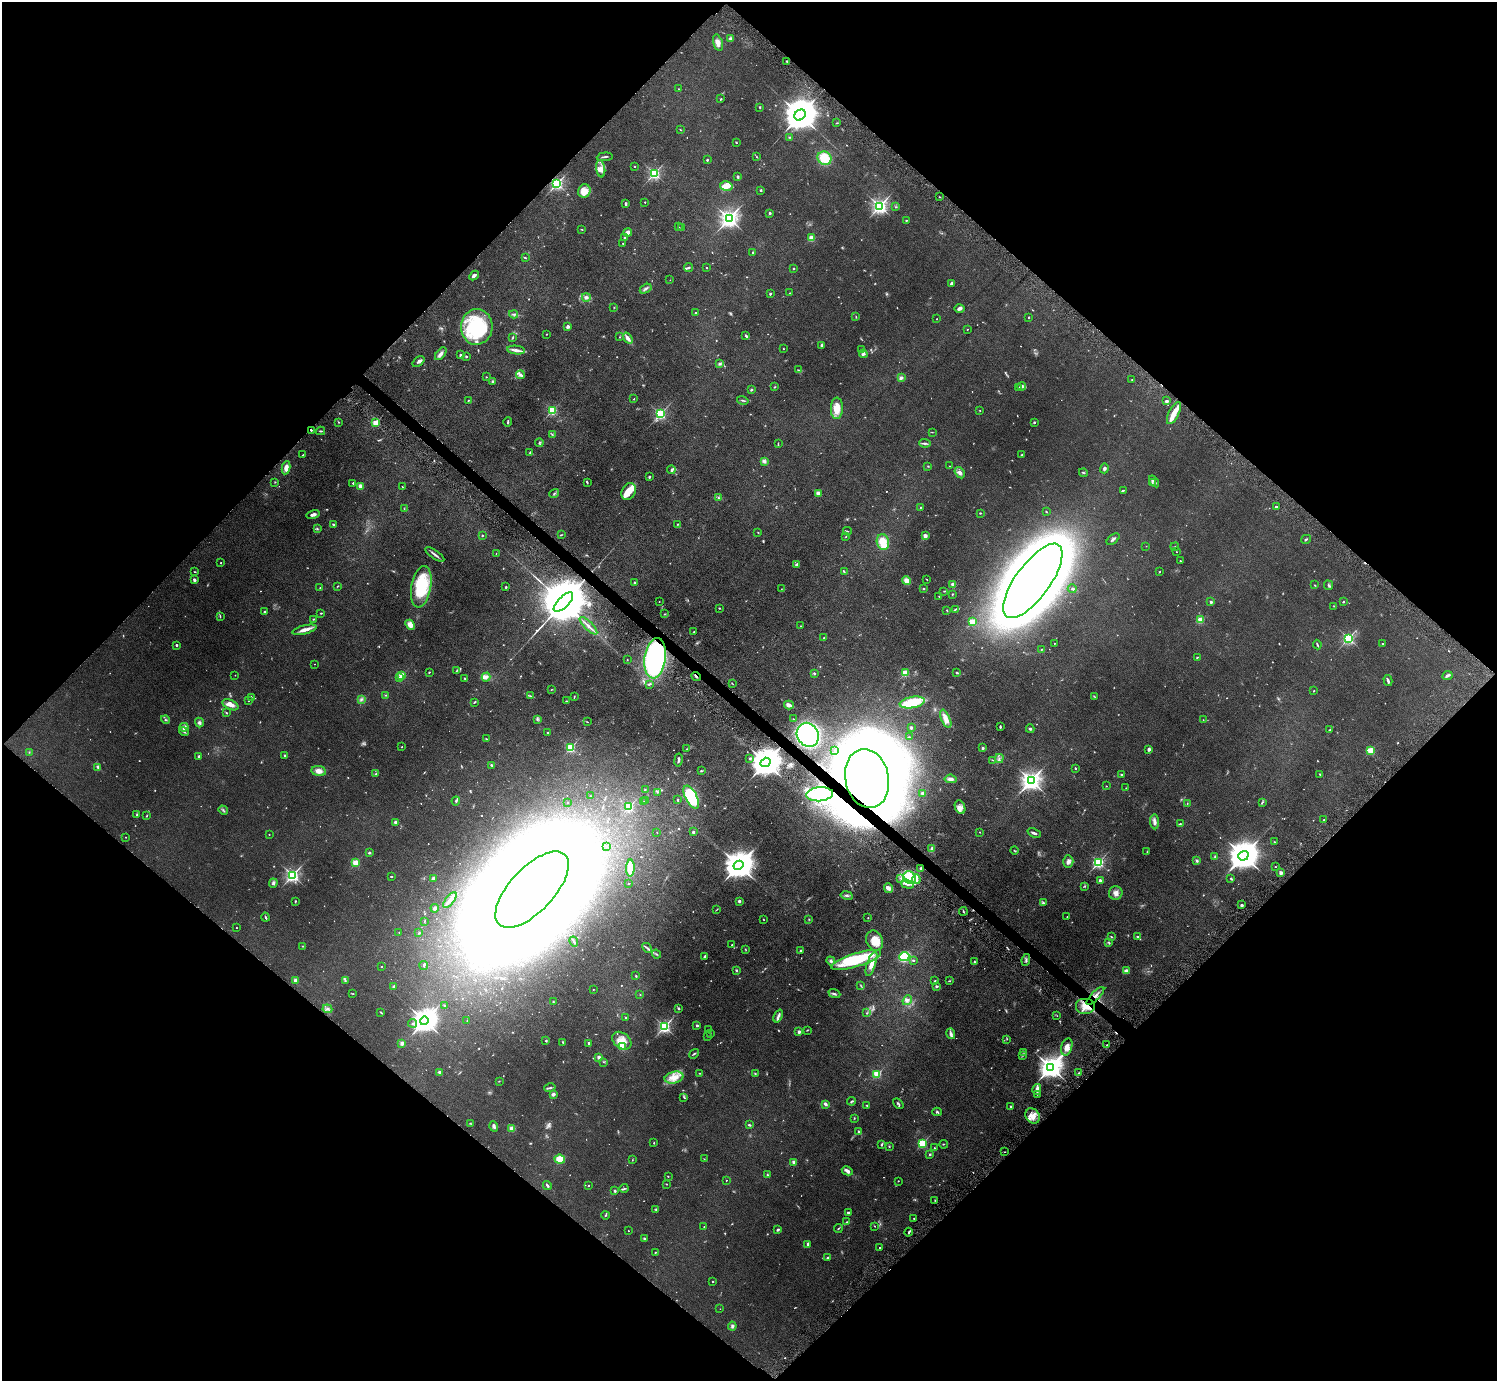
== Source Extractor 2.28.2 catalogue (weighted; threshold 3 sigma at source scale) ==
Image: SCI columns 109-6087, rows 363-5878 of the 6098 x 6100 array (HDU 1 of 3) = the unmasked area's bounding box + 8 px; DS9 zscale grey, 4 x 4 block average (1 PNG px = mean of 4 x 4 image px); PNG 1499 x 1383 px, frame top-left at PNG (2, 2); each listed source drawn as its Kron ellipse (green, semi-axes under 4 px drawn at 4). Shown black and unused: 51% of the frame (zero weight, under 6 of 11 exposures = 5% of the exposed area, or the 3 px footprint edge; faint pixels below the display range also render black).
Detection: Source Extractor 2.28.2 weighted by HDU 2 'WHT'. Background 0.103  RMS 0.006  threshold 0.0246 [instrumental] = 3 sigma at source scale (4.09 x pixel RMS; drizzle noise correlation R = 1.36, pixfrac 0.8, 0.05/0.05 arcsec/px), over >= 5 px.
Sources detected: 955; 71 too faint to see at this stretch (4 x 4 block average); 40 inside a brighter object's white glare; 1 cosmic-ray / hot-pixel residue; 5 long thin detections or spike segments (spike, bleed or trail) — neither listed nor drawn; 22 coinciding with a brighter row at this scale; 48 inside a brighter listed object's ellipse — not listed separately; of the other 768, all 500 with FLUX_AUTO >= 1.5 (the completeness limit of this list) listed and drawn (268 fainter detections not listed), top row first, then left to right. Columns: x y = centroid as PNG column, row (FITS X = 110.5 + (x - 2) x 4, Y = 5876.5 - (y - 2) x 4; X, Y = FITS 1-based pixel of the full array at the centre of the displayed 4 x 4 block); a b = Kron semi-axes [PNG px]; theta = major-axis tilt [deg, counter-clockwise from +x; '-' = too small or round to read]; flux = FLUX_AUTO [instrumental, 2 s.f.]
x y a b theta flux
731 39 3 3 - 8.7
718 43 8 4 -74 20
787 61 2 2 - 2.5
679 89 2 2 - 1.9
721 99 2 2 - 3.3
760 107 2 2 - 3.2
800 115 6 5 - 12000
837 123 2 2 - 1.6
681 130 3 2 - 1.7
789 137 3 2 - 2.4
736 142 2 2 - 2.6
605 157 8 2 6 5.3
757 157 2 2 - 2
824 158 7 6 - 70
707 160 2 2 - 3.9
635 166 2 2 - 6.4
601 169 9 4 -81 18
654 173 2 2 - 660
738 177 2 2 - 7.3
557 183 2 2 - 670
726 186 6 4 -14 23
761 190 3 2 - 2.6
584 191 7 6 - 40
939 197 3 2 - 1.8
645 202 2 2 - 5.3
626 204 4 2 - 3.7
880 206 2 2 - 1200
896 207 3 2 - 2.2
770 213 2 2 - 20
729 218 3 3 - 1700
906 220 2 2 - 9
678 227 2 2 - 2.2
682 227 2 2 - 1.5
582 229 3 2 - 1.8
628 232 4 3 - 22
624 238 2 2 - 6.6
811 238 2 2 - 140
623 243 2 2 - 1.6
753 252 3 2 - 2.3
525 258 3 2 - 2.6
688 268 4 2 - 4
706 268 2 2 - 3.9
794 269 2 2 - 5.9
474 276 5 3 - 9.7
670 280 2 2 - 1.9
952 283 3 3 - 9.5
646 289 6 2 30 7.1
790 293 2 2 - 1.7
770 294 2 2 - 4.1
586 297 4 4 - 9.4
614 307 2 2 - 1.6
959 308 5 3 - 7.3
695 313 2 2 - 2.4
514 314 4 2 - 4.4
856 317 2 2 - 2.3
1029 317 2 2 - 2.1
937 319 2 2 - 4
477 327 18 16 86 280
568 327 3 2 - 12
967 329 2 2 - 2.7
546 334 2 2 - 1.8
746 335 4 2 - 4.5
620 337 2 2 - 1.5
512 338 3 2 - 2.3
628 338 6 3 -54 15
822 345 4 3 - 5.6
783 349 2 2 - 2.6
861 349 3 2 - 2.8
516 350 9 3 -7 14
441 354 7 3 50 12
863 354 4 3 - 7
460 355 2 2 - 4.9
466 356 2 2 - 3.8
418 361 7 4 40 9.2
720 364 4 2 - 4.5
798 370 3 2 - 1.9
520 375 4 4 - 7.3
486 377 2 2 - 4.1
901 378 3 3 - 7.4
1132 379 2 2 - 1.5
492 381 3 3 - 4.5
1022 386 4 2 - 5.8
775 387 2 2 - 2.2
1018 387 4 2 - 3.3
751 390 2 2 - 5.2
634 399 2 2 - 1.9
468 400 2 2 - 2.1
743 400 6 2 -15 4.1
1166 401 3 2 - 4.3
837 408 10 6 89 42
552 410 2 2 - 340
980 410 2 2 - 1.9
1174 413 12 5 63 36
660 414 2 2 - 560
338 422 2 2 - 2.1
508 422 5 2 - 4.2
1034 422 2 2 - 8.6
375 423 2 2 - 160
311 430 2 2 - 3.6
321 431 4 2 - 3.5
932 432 2 2 - 1.8
552 434 3 2 - 2.2
539 443 4 2 - 3.7
925 443 6 2 -3 6.1
778 444 3 2 - 1.9
530 452 3 2 - 2.4
302 455 2 2 - 1.6
1021 455 2 2 - 2.2
764 461 4 3 - 6.7
928 466 2 2 - 1.9
949 466 2 2 - 1.6
286 468 6 3 80 21
1104 468 5 3 - 6.6
671 470 4 2 - 5.8
960 473 6 4 -56 13
1083 473 4 2 - 3.1
649 477 2 2 - 22
1154 481 6 2 -54 5
275 482 2 2 - 1.7
587 482 3 2 - 2.9
1152 482 3 2 - 2.7
353 483 2 2 - 9.3
360 486 2 2 - 83
402 487 2 2 - 2.1
1123 490 3 2 - 2.8
629 492 9 6 60 43
818 493 2 2 - 89
554 494 5 2 - 4.7
719 498 2 2 - 1.9
1276 507 2 2 - 6.9
920 508 2 2 - 2.2
404 509 2 2 - 1.5
1046 512 2 2 - 3.1
980 513 2 2 - 3
313 515 6 3 14 11
678 524 2 2 - 2.3
333 525 2 2 - 5.7
317 529 3 2 - 1.9
847 531 4 2 - 2.5
758 533 2 2 - 1.8
482 535 2 2 - 9.1
561 535 4 2 - 2.1
925 536 2 2 - 60
846 537 2 2 - 3.3
1113 539 7 2 37 7.7
1306 539 5 2 - 3.5
883 542 8 6 -77 47
1146 546 2 2 - 1.7
1175 547 4 2 - 2.1
1176 552 2 2 - 1.6
496 553 2 2 - 1.9
435 555 11 2 -37 9.6
1180 561 2 2 - 2.7
221 563 2 2 - 2.4
797 564 3 2 - 2.8
195 572 2 2 - 1.9
844 572 3 2 - 2.7
1160 572 2 2 - 1.7
927 579 3 2 - 2.1
194 580 4 3 - 6.3
907 581 4 3 - 21
1033 581 44 17 54 7200
635 583 2 2 - 16
953 585 2 2 - 86
1314 585 3 2 - 2.2
1328 585 5 2 - 4.6
338 586 3 2 - 2.2
506 586 3 2 - 2.7
421 587 21 10 79 180
320 588 2 2 - 1.6
781 589 2 2 - 1.7
923 589 2 2 - 3.3
1072 589 4 3 - 5
944 591 2 2 - 1.9
952 594 2 2 - 2.2
939 596 2 2 - 1.5
563 602 12 5 45 43000
659 602 2 2 - 1.6
1211 602 2 2 - 20
1343 602 2 2 - 3.6
1334 606 2 2 - 1.6
719 608 2 2 - 2.6
955 609 4 2 - 2.9
947 611 4 2 - 1.8
264 612 2 2 - 11
321 613 2 2 - 2.6
665 614 3 2 - 2.2
220 616 4 2 - 2.6
313 619 2 2 - 2.6
1200 620 2 2 - 150
972 622 2 2 - 180
410 625 5 4 - 28
588 626 12 3 -45 15
800 626 2 2 - 2.1
304 630 12 3 13 25
694 632 2 2 - 1.6
824 638 2 2 - 3.7
1348 638 2 2 - 610
1054 643 2 2 - 3.3
1382 644 2 2 - 8.8
176 645 2 2 - 16
1317 645 5 2 - 3.6
1042 649 3 2 - 2.2
1197 657 2 2 - 3.1
655 658 20 10 82 640
627 660 2 2 - 3
315 664 2 2 - 3.2
457 670 4 2 - 2.5
429 672 2 2 - 2.7
814 673 4 3 - 4.1
905 673 2 2 - 200
957 673 3 2 - 4.1
235 675 2 2 - 2.6
401 675 2 2 - 120
1447 675 5 2 - 9.4
696 676 5 2 - 4.6
486 677 4 3 - 12
400 678 2 2 - 11
465 678 2 2 - 3
1388 681 5 2 - 6.4
732 683 3 2 - 2
649 684 4 2 - 4.1
551 690 3 2 - 1.6
1314 691 2 2 - 5.8
386 695 3 2 - 2.1
530 696 3 2 - 3.2
1094 696 3 2 - 2.1
251 697 3 2 - 2.9
574 697 4 2 - 1.9
361 699 3 3 - 5.2
249 700 2 2 - 5
566 701 2 2 - 1.9
474 702 4 2 - 3.1
912 702 13 5 10 110
230 705 8 4 -24 15
789 705 5 3 - 16
226 713 3 2 - 2.1
793 719 2 2 - 2.1
946 719 10 4 -65 28
165 720 4 3 - 4.9
537 720 3 2 - 2.8
1203 720 2 2 - 2.8
199 722 5 3 - 6.5
587 722 3 2 - 1.9
184 727 4 4 - 17
1000 727 2 2 - 5
911 728 3 2 - 5.7
1030 729 4 3 - 4.2
1329 730 3 2 - 2.8
184 731 5 2 - 5.7
548 732 2 2 - 4
808 735 12 10 -61 760
909 737 2 2 - 1.6
486 739 3 2 - 2.7
402 747 2 2 - 2.8
570 748 2 2 - 350
983 748 2 2 - 23
686 749 2 2 - 1.8
1149 749 4 3 - 7.3
1371 750 2 2 - 210
835 751 2 2 - 1.6
29 752 2 2 - 1.7
199 756 2 2 - 27
285 756 2 2 - 26
750 758 3 2 - 4.9
999 758 4 2 - 6.1
678 760 6 2 80 7.6
992 760 3 2 - 1.9
766 762 5 4 - 7700
492 765 3 2 - 5.8
98 767 4 2 - 4.6
1076 768 2 2 - 2.5
319 771 7 5 -9 21
701 771 3 2 - 3
376 774 4 2 - 3.2
1121 774 3 2 - 2.9
1320 774 2 2 - 2.7
867 778 30 21 -77 7600
951 779 6 3 -6 14
1031 781 3 3 - 2100
1106 786 2 2 - 1.5
1126 788 2 2 - 2.1
645 790 3 2 - 2.8
658 792 3 2 - 3.9
923 793 2 2 - 30
820 794 13 7 5 60
590 796 3 2 - 1.9
691 797 12 6 -62 210
646 800 2 2 - 2.1
678 800 2 2 - 3
456 801 4 3 - 4.9
567 802 2 2 - 1.7
644 802 2 2 - 1.7
1262 802 4 2 - 4
1187 803 2 2 - 1.8
629 807 2 2 - 310
960 807 7 5 -67 16
223 810 5 2 - 4.4
137 815 3 2 - 2.5
146 816 3 2 - 2
1323 820 3 2 - 1.9
395 822 2 2 - 39
1154 822 7 3 -85 15
1180 824 3 2 - 3.1
657 832 2 2 - 1.7
693 832 2 2 - 6.1
980 832 2 2 - 1.9
1034 833 7 2 -20 7.9
269 834 2 2 - 4.3
126 837 2 2 - 1.7
1275 842 2 2 - 1.8
607 847 2 2 - 1.9
932 849 4 3 - 11
1014 851 4 2 - 2.1
1147 852 2 2 - 1.5
369 853 3 2 - 5.7
1243 856 5 4 - 7900
1215 857 3 2 - 3
1068 861 6 5 - 13
1197 861 2 2 - 7.4
1099 862 2 2 - 570
356 863 2 2 - 170
738 865 5 4 - 7200
1275 867 2 2 - 1.5
630 868 8 4 88 38
921 868 2 2 - 7.6
1281 873 2 2 - 54
292 875 2 2 - 890
391 876 2 2 - 2.6
909 877 6 6 - 38
433 878 2 2 - 29
901 878 3 2 - 3.2
1231 878 3 2 - 2.2
916 879 5 3 - 11
1100 880 2 2 - 41
273 883 4 3 - 8.5
629 884 2 2 - 3
907 884 6 4 -17 15
1084 886 4 2 - 2.2
889 888 5 3 - 11
532 890 48 22 47 12000
1116 893 7 6 - 18
847 895 6 3 -11 6.7
450 900 9 3 52 14
295 901 2 2 - 3.2
739 901 2 2 - 27
1043 903 3 3 - 5.3
1242 905 3 2 - 6.4
435 908 4 3 - 6.7
717 909 4 2 - 2
963 911 4 2 - 3.5
1067 916 2 2 - 2.5
265 917 4 2 - 4.8
868 918 2 2 - 2.4
809 919 2 2 - 1.9
763 920 2 2 - 1.7
425 921 2 2 - 1.9
236 928 2 2 - 3.9
399 932 2 2 - 1.6
419 933 3 2 - 2.8
1137 936 2 2 - 9
1111 937 3 2 - 3.5
574 941 5 2 - 5.2
875 941 10 8 -65 49
1109 943 4 2 - 3.1
732 945 2 2 - 2.7
303 946 4 2 - 1.9
647 948 6 2 -43 5.5
745 949 3 2 - 2.2
801 951 2 2 - 16
656 954 5 2 - 3.1
705 956 2 2 - 4.9
904 956 5 4 - 150
856 960 26 6 18 230
913 960 2 2 - 9.1
1026 960 6 2 80 5.4
831 961 4 3 - 7.2
974 962 4 2 - 3.3
871 964 13 4 72 27
424 966 4 2 - 3.4
381 967 2 2 - 2.1
736 970 3 3 - 3.2
1126 971 3 3 - 15
636 976 3 2 - 2.3
296 980 2 2 - 68
345 981 4 2 - 3.8
935 981 2 2 - 2.9
949 981 3 2 - 2.5
861 986 3 2 - 2.6
936 986 3 2 - 4.1
393 987 2 2 - 22
593 989 2 2 - 1.7
353 994 3 2 - 1.9
834 994 6 2 -21 6.1
640 995 2 2 - 1.7
1095 996 12 2 45 14
907 1000 5 2 - 5.5
553 1002 3 2 - 2.8
445 1006 3 2 - 2.8
1086 1007 10 8 0 43
679 1008 3 2 - 5.2
327 1009 5 3 - 7.3
381 1012 4 2 - 2.8
867 1013 2 2 - 1.8
778 1016 7 2 67 9.9
1057 1016 2 2 - 1.8
626 1017 2 2 - 9.7
424 1021 4 4 - 4300
467 1021 3 2 - 1.7
413 1023 4 2 - 4.3
697 1026 2 2 - 15
664 1027 2 2 - 740
709 1029 3 2 - 1.8
807 1030 3 2 - 1.7
799 1032 2 2 - 36
710 1033 3 2 - 2.3
951 1034 5 3 - 8.1
708 1036 2 2 - 11
1007 1039 2 2 - 2.1
546 1041 2 2 - 3.3
622 1041 11 7 -37 33
402 1043 2 2 - 64
563 1043 3 2 - 5.4
589 1043 2 2 - 11
1107 1045 2 2 - 2.3
623 1047 2 2 - 130
1067 1047 9 5 74 24
1024 1052 2 2 - 1.6
694 1054 5 2 - 3.7
1023 1055 3 2 - 3.1
599 1057 2 2 - 43
603 1062 2 2 - 1.6
1051 1067 4 3 - 3900
440 1072 3 3 - 4
700 1073 3 2 - 2.2
1079 1073 2 2 - 5.5
755 1074 3 2 - 3.4
877 1074 2 2 - 240
674 1077 10 6 14 34
499 1081 2 2 - 1.6
550 1088 6 2 17 5.7
1037 1089 5 3 - 19
553 1094 2 2 - 13
1037 1094 3 2 - 2.3
684 1097 3 2 - 2.5
852 1101 4 2 - 3.7
825 1104 3 2 - 12
898 1104 6 2 -43 3.9
867 1106 3 2 - 2
1011 1107 2 2 - 21
937 1112 4 3 - 5.1
1033 1116 8 6 -54 31
854 1118 3 2 - 2
470 1123 3 2 - 1.5
749 1125 2 2 - 5.8
494 1126 5 3 - 9
512 1129 3 3 - 29
858 1131 2 2 - 13
654 1143 2 2 - 2
922 1143 2 2 - 340
882 1144 4 2 - 3
944 1144 4 2 - 2
889 1147 3 2 - 3
934 1148 2 2 - 2
1004 1152 2 2 - 1.7
930 1154 2 2 - 14
560 1159 5 4 - 54
704 1159 3 2 - 1.6
632 1160 3 2 - 1.6
794 1162 2 2 - 55
847 1171 6 3 -28 17
767 1175 2 2 - 4.6
668 1176 3 2 - 1.9
726 1180 2 2 - 2.7
898 1181 2 2 - 1.9
666 1184 2 2 - 2.4
547 1185 4 2 - 7.9
588 1185 2 2 - 2.5
624 1189 4 2 - 4.3
615 1191 2 2 - 5.3
935 1200 3 2 - 2.2
656 1210 4 2 - 2.1
848 1212 3 2 - 3.3
606 1215 4 2 - 2.9
914 1218 2 2 - 2.8
847 1222 2 2 - 3.3
874 1226 2 2 - 1.6
704 1227 2 2 - 2.2
838 1228 4 2 - 2.7
778 1230 3 2 - 6.6
628 1231 2 2 - 1.6
909 1232 4 2 - 4.9
644 1239 2 2 - 16
808 1244 4 2 - 10
880 1247 2 2 - 3.3
655 1252 2 2 - 1.9
828 1258 3 2 - 5.1
713 1281 2 2 - 1.7
720 1309 2 2 - 1.6
732 1326 4 3 - 7.1
Overlapping masked pixels (flux is a lower limit): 8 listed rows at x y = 557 183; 311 430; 655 658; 696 676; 867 778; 921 868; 1095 996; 1086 1007
Diffuse or blended objects may show on this block-average render without a row.